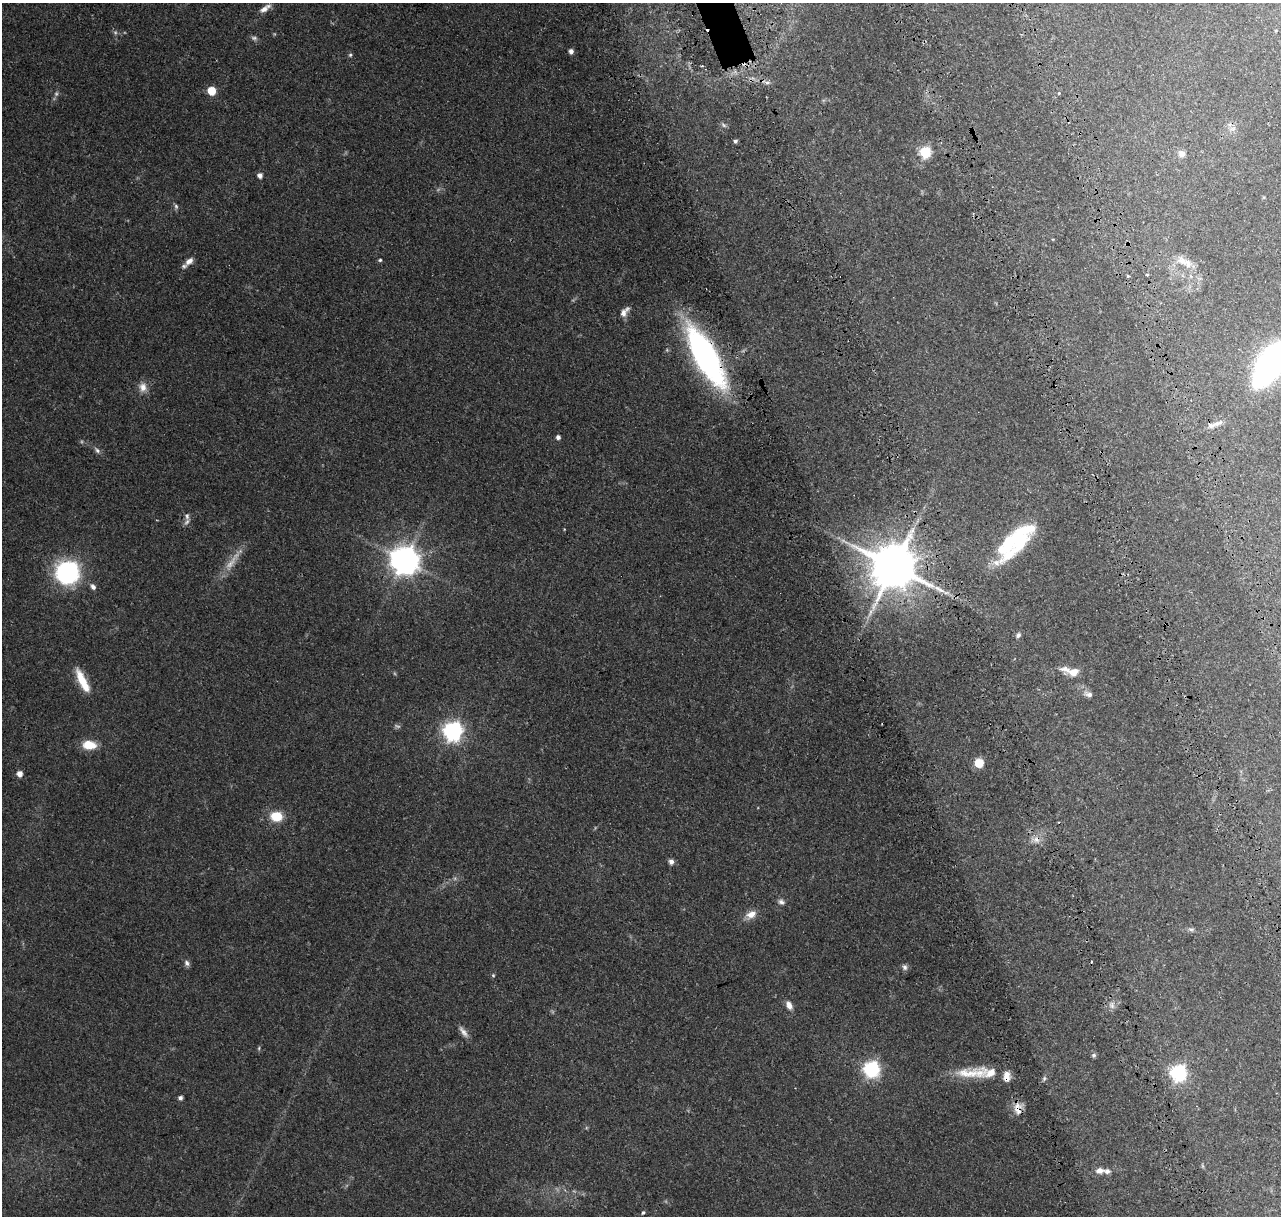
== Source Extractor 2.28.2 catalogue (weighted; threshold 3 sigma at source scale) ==
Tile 6 of 4 x 4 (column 2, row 2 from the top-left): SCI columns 1714-2992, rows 2910-4123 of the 5993 x 5867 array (HDU 1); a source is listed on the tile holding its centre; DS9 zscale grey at full resolution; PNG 1283 x 1218 px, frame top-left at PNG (2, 3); no overlay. Shown black and unused: <1% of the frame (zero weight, under 3 of 4 exposures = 25% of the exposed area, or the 3 px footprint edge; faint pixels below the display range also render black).
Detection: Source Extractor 2.28.2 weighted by HDU 2 'WHT'; one run over the whole footprint, this tile lists its part. Background 0.142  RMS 0.0044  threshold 0.0196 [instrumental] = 3 sigma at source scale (4.5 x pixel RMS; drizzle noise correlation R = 1.50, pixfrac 1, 0.0396/0.0396 arcsec/px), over >= 5 px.
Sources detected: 78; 6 too faint to see at this stretch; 3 inside a brighter object's white glare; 2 cosmic-ray / hot-pixel residue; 1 long thin detection or spike segment (spike, bleed or trail) — not listed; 7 inside a brighter listed object's ellipse — not listed separately; the other 59 listed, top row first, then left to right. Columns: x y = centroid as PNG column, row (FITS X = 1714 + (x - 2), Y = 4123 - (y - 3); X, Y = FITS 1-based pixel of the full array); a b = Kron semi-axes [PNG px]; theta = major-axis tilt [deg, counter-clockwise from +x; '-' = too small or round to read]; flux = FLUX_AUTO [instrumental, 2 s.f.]
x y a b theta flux
265 8 17 6 34 2.7
571 51 5 4 - 1.6
350 55 5 5 - 0.59
767 82 11 4 -5 1.2
211 91 5 5 - 11
1059 93 3 2 - 0.37
724 125 8 5 -37 0.83
1233 129 9 6 7 1.5
735 141 4 4 - 0.89
925 152 6 6 - 40
1182 154 9 9 - 2.2
260 175 5 4 - 2.2
176 206 7 5 -69 0.85
380 260 4 4 - 0.58
189 261 13 7 44 2.6
1182 261 15 11 -32 4.5
1147 275 3 3 - 0.89
1128 276 3 3 - 0.46
624 312 14 7 51 2.7
706 356 65 20 -61 110
1271 362 35 20 67 110
143 387 13 10 -85 3.3
1218 423 17 6 21 2.3
558 437 4 4 - 1.5
97 450 10 6 -50 1.3
187 516 11 6 -89 1.7
1019 533 36 31 60 25
405 560 9 9 - 580
231 563 32 9 53 6.3
894 566 14 13 - 1800
68 573 21 18 76 52
93 587 9 6 -55 1.5
1018 635 8 5 61 0.96
1073 672 10 7 6 4.9
82 681 28 8 -64 9.7
1089 694 11 6 -14 1.7
453 731 8 7 - 170
89 745 15 10 -4 7.3
979 763 6 6 - 12
19 773 5 5 - 3.1
276 816 12 10 -8 9.5
671 862 5 5 - 2.1
781 902 9 6 -19 1.4
751 914 13 9 30 3.9
1191 929 9 4 -1 1
187 963 9 6 -58 1.3
905 967 8 6 -66 1.2
493 975 5 4 - 0.48
789 1005 10 6 -62 2.7
1112 1005 9 5 -71 1.4
463 1032 18 6 -54 2.3
1094 1055 7 5 14 0.81
871 1069 7 7 - 110
972 1073 50 14 3 13
1178 1073 7 7 - 94
180 1098 4 4 - 1.4
1018 1109 19 11 -86 4.7
1099 1170 9 8 - 2.4
643 1213 6 4 61 0.58
Overlapping masked pixels (flux is a lower limit): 4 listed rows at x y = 706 356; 894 566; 972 1073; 1018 1109
Isophote crosses this tile's border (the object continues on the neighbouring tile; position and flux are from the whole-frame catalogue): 1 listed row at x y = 1271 362